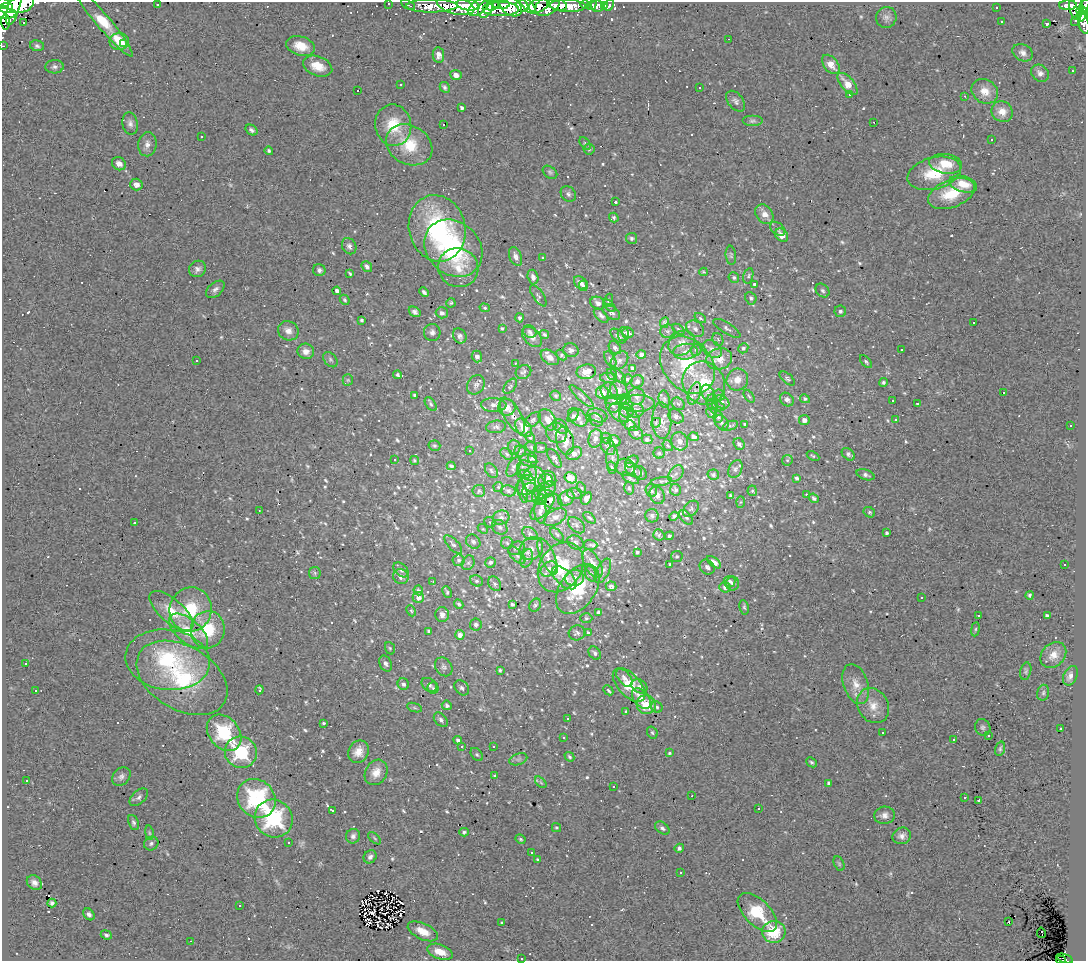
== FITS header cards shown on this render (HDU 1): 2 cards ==
NAXIS1  =                 1084
NAXIS2  =                  959

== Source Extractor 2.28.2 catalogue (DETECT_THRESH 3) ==
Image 1084 x 959 px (HDU 1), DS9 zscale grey, 1 PNG px = 1 image px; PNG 1088 x 963 px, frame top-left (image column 1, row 959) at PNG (2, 2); each listed source drawn as its Kron ellipse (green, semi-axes under 4 px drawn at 4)
Background 0.745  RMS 0.095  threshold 0.286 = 3 sigma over >= 5 px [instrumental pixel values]
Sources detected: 798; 2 with non-positive FLUX_AUTO (blend fragments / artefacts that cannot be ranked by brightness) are neither listed nor drawn; of the other 796, the 500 brightest by FLUX_AUTO listed and drawn (296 fainter detections omitted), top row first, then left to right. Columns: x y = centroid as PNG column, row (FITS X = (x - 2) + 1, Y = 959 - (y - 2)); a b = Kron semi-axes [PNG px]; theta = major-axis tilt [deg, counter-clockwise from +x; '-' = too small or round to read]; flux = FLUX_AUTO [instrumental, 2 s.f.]
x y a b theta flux
3 3 6 3 -22 54
388 3 3 3 - 25
21 4 13 8 19 1200
14 5 20 6 74 1200
157 5 3 3 - 23
408 5 7 3 -29 26
455 5 19 8 -15 900
468 5 11 5 -9 900
493 5 7 3 43 160
501 5 8 3 1 260
528 5 10 5 -48 660
538 5 10 6 21 410
558 5 9 5 -11 260
585 5 4 4 - 23
592 5 5 3 - 22
605 5 4 3 - 24
609 5 6 3 62 35
1068 5 9 5 1 97
432 6 26 6 0 400
510 6 13 9 -39 770
522 6 6 5 - 500
548 6 14 9 32 350
568 6 18 6 -2 380
597 6 6 5 - 41
1076 6 13 7 -85 240
1084 6 7 3 61 140
478 7 11 6 42 380
6 8 7 5 3 500
996 8 3 3 - 160
485 9 9 6 64 370
501 9 18 7 0 630
1081 11 5 3 - 230
5 13 11 5 -2 660
1083 15 8 4 56 250
886 17 10 10 - 32
1076 20 6 4 53 39
103 21 46 7 -50 200
1001 21 3 3 - 10
6 22 7 4 -88 370
24 23 3 3 - 110
1047 23 4 3 - 96
1084 23 10 5 -74 80
729 39 3 2 - 14
119 41 9 8 - 77
124 43 4 3 - 52
3 46 3 2 - 9.3
37 46 7 5 -12 16
300 46 15 9 -17 100
1023 53 11 8 -28 33
438 55 8 5 -82 38
831 64 11 7 -51 72
318 66 15 9 -21 97
54 67 9 6 4 21
1072 71 3 2 - 17
1040 73 9 8 - 31
456 75 5 5 - 37
848 84 13 6 -49 89
401 85 3 3 - 42
445 87 6 4 -60 14
699 87 3 3 - 15
358 90 3 3 - 200
985 91 14 11 -31 81
850 94 3 3 - 17
965 96 3 2 - 17
736 101 12 7 -50 25
462 108 4 3 - 13
1002 112 11 10 - 71
752 121 10 5 0 16
874 122 3 2 - 10
130 124 11 7 -78 30
443 124 3 2 - 14
393 125 21 18 -79 210
251 130 6 5 - 17
201 136 3 3 - 22
992 139 3 3 - 38
585 143 7 4 -52 9.8
147 144 12 9 83 37
409 145 24 19 -29 240
589 149 5 5 - 9.9
269 151 4 4 - 11
119 164 7 6 - 43
946 164 17 9 -9 110
550 172 8 5 -37 13
934 173 27 16 15 240
963 184 14 8 -17 110
136 185 6 6 - 41
568 194 8 7 - 20
951 194 24 13 21 230
615 202 3 3 - 180
764 214 11 8 -54 58
614 217 5 4 - 13
437 228 33 28 -76 810
778 229 8 6 -41 17
782 235 7 6 - 64
632 238 5 5 - 15
349 246 8 6 -59 25
453 248 31 26 -43 750
731 255 9 5 -83 13
516 256 10 6 -67 29
543 257 3 3 - 100
367 267 6 4 -50 22
458 268 20 19 - 150
197 269 9 8 - 26
319 270 6 6 - 19
704 272 4 3 - 10
350 274 4 3 - 9.8
748 276 8 5 74 14
533 277 7 5 -74 28
734 278 5 5 - 11
580 283 7 5 -48 29
754 284 3 3 - 15
583 286 5 4 - 13
215 289 11 6 40 26
337 291 4 4 - 16
823 291 8 6 -45 15
424 292 5 3 - 14
538 296 12 5 -56 15
751 298 6 5 - 14
345 300 5 4 - 9.6
608 300 7 4 73 12
451 303 4 4 - 9.4
598 303 8 6 -25 26
609 306 7 4 -44 10
485 308 5 4 - 9.9
840 311 6 5 - 13
415 312 6 4 -33 21
611 312 10 6 -37 21
442 313 6 5 - 22
601 315 9 5 -46 17
520 318 4 4 - 13
700 318 6 4 -36 9
362 320 3 3 - 13
664 323 5 3 - 14
974 323 3 3 - 14
502 328 4 4 - 10
727 328 15 5 -32 22
678 329 7 4 -38 9.8
695 329 10 7 -37 27
288 331 11 9 -31 45
530 331 7 5 -30 15
667 331 7 7 - 16
432 332 8 8 - 25
628 333 6 5 - 24
544 334 5 3 - 12
623 334 7 5 88 16
460 336 8 6 -59 25
618 336 9 5 -41 18
532 337 12 7 -46 42
718 339 7 5 -67 12
682 343 14 11 37 56
615 348 7 5 -49 16
743 348 5 5 - 17
712 349 10 8 -36 39
901 349 3 2 - 10
571 350 8 6 -16 23
696 350 6 5 - 15
306 351 8 7 - 48
685 352 12 8 4 42
562 355 6 4 -45 15
641 355 5 4 - 20
477 356 6 5 - 31
550 357 10 6 -33 48
610 359 9 5 -60 16
719 359 13 10 15 81
330 360 8 6 -51 16
619 360 10 7 47 30
196 361 3 3 - 35
866 362 7 4 -48 10
515 363 3 2 - 9.4
688 365 31 24 -49 360
633 368 4 3 - 21
523 372 8 7 - 19
586 372 10 7 10 78
612 374 6 5 - 10
398 375 4 3 - 11
619 375 10 4 -48 16
608 378 8 5 -5 16
787 378 9 5 -41 13
627 379 5 5 - 13
348 380 5 5 - 10
737 380 11 10 - 70
637 381 7 6 - 25
883 382 4 4 - 12
704 383 22 20 -51 280
476 385 10 8 55 29
510 386 8 5 51 12
619 390 9 8 - 36
609 391 9 8 - 31
602 392 6 6 - 79
694 393 11 6 72 29
708 393 9 6 -66 23
1003 393 3 3 - 72
415 395 4 3 - 11
719 395 5 5 - 11
556 396 5 5 - 10
581 396 15 4 -42 19
637 396 8 8 - 29
749 396 7 3 -53 9.5
625 399 6 4 -16 11
664 399 8 5 -81 15
787 399 7 6 - 25
805 399 5 4 - 14
616 400 11 5 0 22
893 401 3 2 - 44
712 402 8 6 -90 16
722 402 8 6 -33 24
637 403 17 8 2 55
917 403 3 3 - 79
431 404 8 4 -54 13
678 404 7 5 -42 15
494 405 12 7 -2 36
613 405 8 6 -59 19
712 406 7 4 -68 10
718 406 6 4 -25 9.8
507 407 8 8 - 70
627 411 7 6 - 27
636 411 8 6 19 30
619 412 11 7 -46 36
711 413 6 4 -41 9.2
513 415 20 8 -60 58
597 415 10 6 -17 25
573 416 7 4 52 12
676 416 8 6 -36 19
578 417 11 7 -42 35
718 417 6 5 - 11
630 419 13 8 -54 38
533 420 9 5 41 15
548 420 11 8 -57 61
596 420 7 6 - 17
804 420 5 5 - 28
896 420 3 3 - 18
662 421 18 9 -87 60
656 423 5 4 - 10
721 423 8 6 -58 18
745 424 3 3 - 12
630 425 5 5 - 18
560 426 9 6 -48 16
730 426 8 4 20 11
1070 426 3 3 - 27
496 427 10 6 7 21
524 428 10 7 -50 110
557 433 11 9 -37 48
636 433 7 6 - 29
694 437 5 4 - 20
530 438 6 4 -60 11
606 438 5 5 - 11
595 439 9 7 74 36
647 439 5 5 - 20
565 441 14 9 -77 76
614 441 6 5 - 34
680 441 9 8 - 41
739 444 6 5 - 21
434 446 6 5 - 10
608 446 9 6 -60 22
668 446 6 3 -51 8.9
514 447 7 6 - 17
531 447 6 5 - 9.8
541 448 6 5 - 11
469 450 3 2 - 12
520 451 5 5 - 11
574 453 8 6 30 36
659 453 5 5 - 11
507 454 7 4 -37 13
848 454 7 5 -41 17
813 456 7 4 -30 9.7
532 458 5 4 - 11
554 458 10 5 -57 19
612 458 12 6 -89 30
394 459 3 3 - 54
414 460 5 4 - 11
787 460 5 5 - 10
528 461 9 5 -12 19
632 462 7 5 35 30
451 466 4 3 - 15
513 467 10 5 61 17
625 467 10 8 -27 22
612 468 6 4 -73 9.6
735 469 9 6 65 21
633 470 9 6 -36 24
491 471 8 5 -52 14
527 471 12 8 -47 37
641 473 7 6 - 13
524 474 7 4 -5 12
676 474 9 6 50 23
713 475 6 5 - 13
866 475 9 5 -18 18
549 478 8 6 -53 46
571 478 6 5 - 46
630 478 9 4 -28 15
797 478 4 4 - 12
534 479 12 12 - 76
546 481 7 7 - 32
661 481 11 4 8 16
526 485 11 9 44 36
498 487 5 5 - 9
581 488 5 4 - 9.3
629 488 6 4 -75 11
545 490 11 7 30 44
675 490 6 5 - 16
479 491 6 6 - 15
508 491 7 5 -11 18
651 491 6 5 - 19
752 491 5 4 - 11
523 492 11 4 -77 16
531 492 9 8 - 34
575 494 7 5 -3 16
806 494 4 3 - 49
539 495 9 7 87 28
657 495 9 7 -64 30
731 496 4 3 - 18
566 498 9 6 38 49
586 498 6 4 56 33
814 498 5 4 - 15
542 499 5 3 - 10
551 500 13 7 -35 52
741 502 6 4 88 11
542 507 16 7 48 36
691 509 9 6 46 19
259 510 3 2 - 10
540 511 12 6 -84 32
869 512 6 5 - 11
652 516 7 6 - 17
674 516 4 4 - 18
555 517 12 7 31 31
686 517 9 5 -49 16
501 518 8 7 - 27
589 518 7 4 -42 9.9
490 522 6 4 -43 9
134 523 3 3 - 13
577 525 10 6 -42 19
500 527 8 6 -36 19
483 529 5 4 - 9
887 533 3 3 - 9.7
530 534 8 5 -32 17
557 535 8 4 -47 13
659 535 6 5 - 12
669 536 5 4 - 11
473 542 8 6 -42 19
575 542 8 6 -27 19
507 543 6 6 - 15
453 544 12 5 -47 26
590 545 7 5 -3 15
516 548 8 6 26 19
531 549 12 10 37 50
637 552 3 3 - 13
517 555 11 5 -45 21
547 556 20 7 -66 56
677 556 6 5 - 10
527 558 9 6 72 22
459 560 6 6 - 14
491 562 5 5 - 21
714 562 8 4 -37 34
468 563 7 6 - 17
592 564 15 8 -63 72
670 564 3 3 - 12
1064 564 3 3 - 120
561 567 27 20 55 320
707 567 8 6 -46 23
549 569 9 6 42 33
401 570 9 6 -44 21
603 571 13 6 62 26
315 573 6 5 - 13
591 574 8 5 -64 14
401 577 8 7 - 30
564 578 15 7 -42 58
575 578 9 8 - 47
477 581 7 5 -27 16
729 581 6 5 - 17
433 582 3 2 - 12
732 583 7 6 - 24
495 584 8 6 -56 17
611 586 5 5 - 20
725 587 5 5 - 23
578 589 28 17 55 300
418 590 5 4 - 15
447 592 6 2 -64 11
1030 595 4 4 - 13
418 597 5 5 - 41
921 598 3 3 - 48
459 604 5 4 - 10
512 604 3 3 - 13
535 605 7 5 58 17
744 607 7 4 -79 12
191 610 22 21 - 290
171 611 27 11 -41 160
411 611 6 4 -66 9.5
599 612 4 4 - 19
442 615 7 6 - 31
978 615 3 3 - 67
1047 616 4 3 - 25
586 618 6 5 - 14
476 625 6 5 - 19
975 629 7 3 82 9.7
208 630 19 17 82 240
188 631 24 11 -40 150
429 631 4 3 - 15
588 632 3 3 - 9.1
577 633 8 7 - 20
460 635 5 4 - 29
390 648 6 5 - 11
595 653 7 5 -52 21
1053 655 14 11 43 59
168 660 42 30 -7 560
26 663 3 3 - 57
386 664 8 6 -64 22
444 667 10 8 -54 23
500 670 3 3 - 12
1026 671 9 5 78 14
1070 676 10 6 66 29
182 678 49 32 -31 640
624 678 10 6 -50 30
403 684 6 5 - 20
856 684 21 12 -72 89
429 685 8 6 -35 21
629 685 21 11 -47 160
639 686 8 6 -31 20
433 688 5 5 - 12
462 688 8 6 -48 19
35 690 3 3 - 21
259 690 4 3 - 18
608 690 5 3 - 12
1043 693 8 6 76 15
642 698 12 7 -48 39
447 705 5 4 - 20
646 705 9 9 - 160
873 706 18 15 -59 97
657 707 6 5 - 15
414 708 8 3 -19 10
626 711 3 3 - 9
568 719 3 3 - 120
441 720 8 5 -47 21
323 723 3 3 - 9.7
983 727 8 7 - 18
1061 729 3 2 - 9.5
224 733 20 15 -50 370
652 733 6 5 - 12
883 733 3 2 - 10
988 735 3 3 - 11
564 737 3 3 - 13
458 740 4 4 - 16
954 740 4 3 - 27
462 746 3 3 - 31
493 746 3 3 - 21
1000 749 7 5 72 13
241 752 16 15 - 370
358 752 12 10 60 65
669 753 3 3 - 9
477 754 7 5 -48 13
569 757 5 3 - 10
518 759 9 5 19 19
812 762 5 4 - 12
376 772 13 10 59 68
495 775 4 3 - 9.4
121 776 10 8 43 27
27 780 3 3 - 14
541 782 7 4 -44 10
829 783 4 3 - 12
613 786 3 3 - 79
692 796 3 2 - 79
139 797 11 6 43 22
256 798 20 18 -46 620
964 798 3 3 - 45
979 800 3 3 - 11
759 809 3 3 - 36
332 810 3 3 - 24
884 815 10 8 6 36
274 819 19 18 - 580
133 822 8 5 -69 15
556 828 4 4 - 10
662 828 8 5 -39 19
464 832 5 4 - 13
149 833 7 4 -81 9.8
353 836 7 7 - 22
902 836 9 8 - 34
374 838 8 3 -42 9
521 839 5 3 - 9.4
289 842 3 3 - 87
151 843 7 6 - 18
679 848 4 4 - 16
531 853 3 3 - 59
370 857 7 6 - 21
538 859 3 3 - 12
839 864 7 5 -64 10
681 872 3 3 - 12
34 883 8 6 -43 30
52 903 4 4 - 17
240 906 3 3 - 180
757 912 24 12 -45 260
89 914 6 5 - 20
502 922 4 4 - 9.8
1009 922 3 2 - 28
423 931 16 8 -25 97
774 932 11 11 - 220
1041 933 5 2 - 25
106 935 6 4 -23 15
191 941 3 2 - 42
440 952 13 7 -21 87
521 958 3 2 - 9.3
1065 959 8 4 -17 56
1061 960 5 2 - 35
At the frame edge (FLAGS 8, measured only in part): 10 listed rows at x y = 3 3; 388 3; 21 4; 14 5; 1084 6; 5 13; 1084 23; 3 46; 1065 959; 1061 960
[296 fainter detections neither listed nor drawn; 2 non-positive-flux detections neither listed nor drawn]